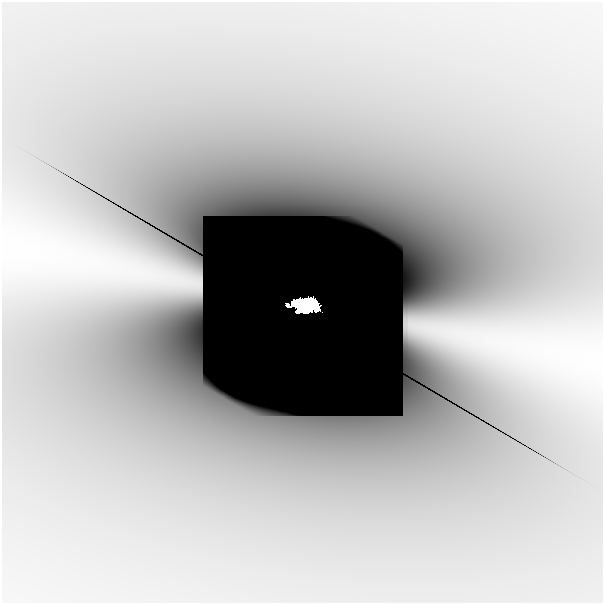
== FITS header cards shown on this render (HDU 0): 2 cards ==
NAXIS1  =                  601
NAXIS2  =                  601

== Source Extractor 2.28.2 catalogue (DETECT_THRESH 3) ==
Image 601 x 601 px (HDU 0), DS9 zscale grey, 1 PNG px = 1 image px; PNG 605 x 605 px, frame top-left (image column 1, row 601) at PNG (2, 2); no overlay
Background -3.08e-08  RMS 5.2e-09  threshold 1.55e-08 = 3 sigma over >= 5 px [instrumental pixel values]
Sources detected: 10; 6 with non-positive FLUX_AUTO (blend fragments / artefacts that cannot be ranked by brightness) are not listed; the other 4 listed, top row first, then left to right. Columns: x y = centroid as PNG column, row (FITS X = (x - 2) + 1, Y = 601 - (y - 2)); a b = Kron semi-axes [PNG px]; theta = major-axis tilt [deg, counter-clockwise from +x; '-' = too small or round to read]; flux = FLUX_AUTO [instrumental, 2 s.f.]
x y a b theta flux
358 158 73 42 0 1.1e-04
306 305 26 13 -5 1.4e+01
199 470 27 25 -2 2.9e-05
374 473 27 25 -57 2.7e-05
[6 non-positive-flux detections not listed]